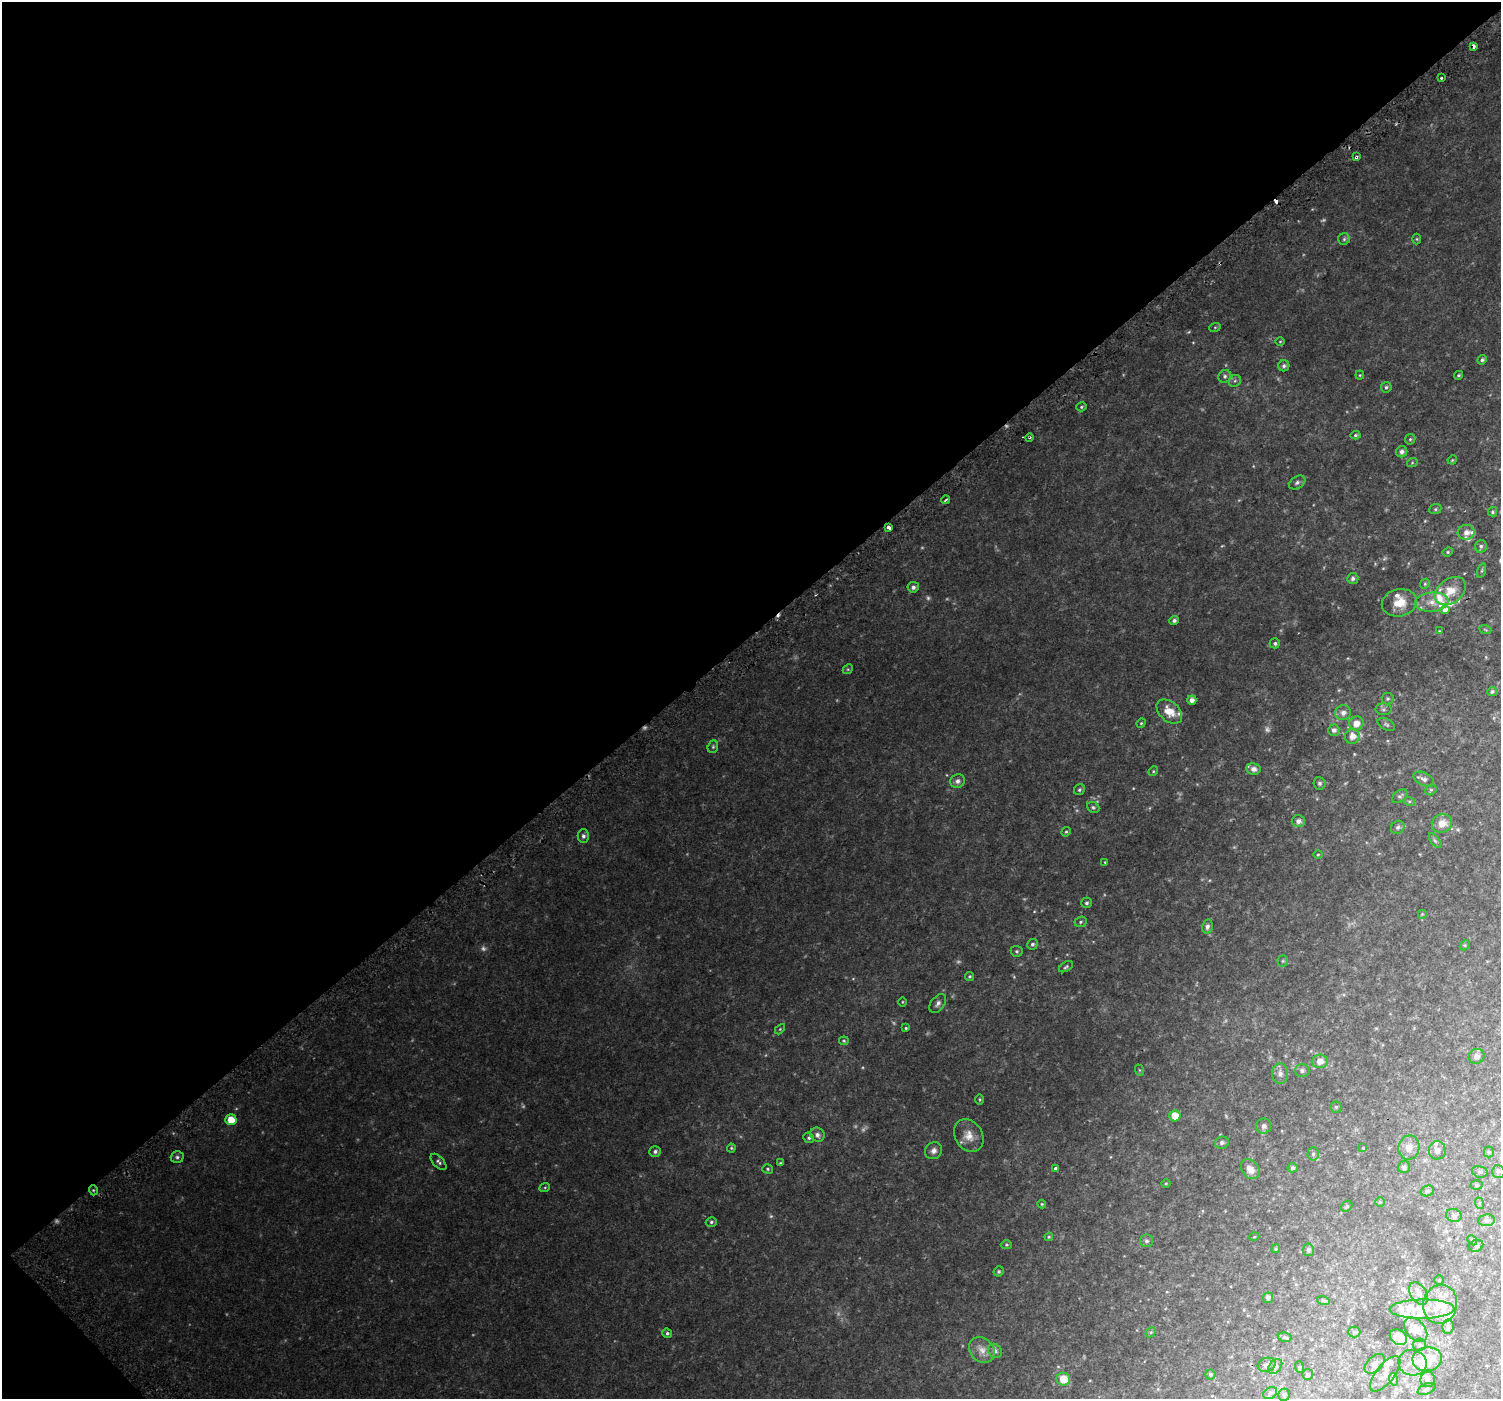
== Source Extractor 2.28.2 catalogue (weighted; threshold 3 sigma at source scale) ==
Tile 5 of 4 x 4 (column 1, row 2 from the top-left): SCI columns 50-1548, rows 3072-4468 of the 6107 x 6073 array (HDU 1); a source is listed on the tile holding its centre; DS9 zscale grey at full resolution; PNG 1503 x 1401 px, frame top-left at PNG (2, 2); each listed source drawn as its Kron ellipse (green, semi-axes under 4 px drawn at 4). Shown black and unused: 46% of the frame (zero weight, under 2 of 3 exposures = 3% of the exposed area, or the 3 px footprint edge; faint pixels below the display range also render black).
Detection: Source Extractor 2.28.2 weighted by HDU 2 'WHT'; one run over the whole footprint, this tile lists its part. Background 0.0548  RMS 0.0081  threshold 0.0365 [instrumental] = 3 sigma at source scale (4.5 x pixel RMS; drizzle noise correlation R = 1.50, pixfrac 1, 0.0396/0.0396 arcsec/px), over >= 5 px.
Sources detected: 211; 19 too faint to see at this stretch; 2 cosmic-ray / hot-pixel residue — neither listed nor drawn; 19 inside a brighter listed object's ellipse — not listed separately; the other 171 listed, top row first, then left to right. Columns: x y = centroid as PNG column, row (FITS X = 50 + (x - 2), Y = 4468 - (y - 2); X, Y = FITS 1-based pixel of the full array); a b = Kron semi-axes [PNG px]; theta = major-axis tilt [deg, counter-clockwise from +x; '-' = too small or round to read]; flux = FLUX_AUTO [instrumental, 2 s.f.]
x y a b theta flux
1474 46 3 3 - 4.3
1441 77 3 3 - 7.2
1356 157 4 3 - 2.9
1344 239 6 6 - 1.5
1417 239 5 3 - 0.73
1215 327 6 3 19 0.84
1280 341 5 3 - 0.69
1482 360 5 4 - 1.6
1284 366 5 5 - 1.8
1360 375 4 4 - 0.8
1459 375 5 4 - 1.1
1225 376 6 6 - 1.8
1235 381 6 5 - 1.6
1386 387 5 5 - 1.3
1081 407 5 4 - 1
1355 435 5 4 - 1.1
1029 437 4 3 - 0.96
1410 439 6 5 - 1.2
1402 452 6 5 - 2.5
1452 460 5 4 - 0.75
1412 463 5 3 - 0.77
1297 483 9 6 34 2.2
946 500 4 3 - 1.5
1435 509 6 5 - 1.2
1492 512 5 4 - 1.2
889 527 4 3 - 4.6
1466 532 8 7 - 4.7
1481 546 6 6 - 1.7
1448 552 5 4 - 0.98
1482 571 7 3 71 1.1
1353 578 5 5 - 2.2
1425 584 5 4 - 1.1
913 587 5 5 - 2.4
1450 591 17 12 37 13
1432 602 17 9 4 9.1
1399 603 18 13 12 14
1445 610 5 3 - 12
1174 620 4 4 - 2.2
1485 629 6 3 -20 0.89
1439 631 3 3 - 0.56
1275 643 5 5 - 1.6
848 669 5 4 - 0.95
1492 692 5 4 - 1.5
1388 699 6 6 - 1.4
1192 700 4 4 - 3.7
1383 709 8 6 0 1.7
1169 711 15 9 -41 11
1343 713 8 7 - 3.8
1141 723 5 4 - 0.84
1356 723 7 7 - 6.4
1386 724 9 5 -29 1.5
1334 730 6 5 - 3.1
1352 736 7 7 - 6.6
713 747 6 5 - 1.3
1253 769 7 6 - 3.2
1153 771 5 4 - 0.84
1424 779 11 6 -26 3
957 781 7 6 - 3.2
1320 783 6 6 - 1.5
1079 790 6 5 - 1.4
1431 790 6 5 - 1
1400 796 9 5 39 1.8
1409 801 6 4 -18 1
1093 807 6 5 - 1.4
1298 821 6 6 - 3.2
1442 824 10 9 - 8.3
1398 827 7 6 - 2
1066 832 5 4 - 0.97
583 836 6 5 - 2.2
1435 841 8 4 -54 1.5
1318 855 4 3 - 0.7
1105 862 4 3 - 0.62
1086 903 5 5 - 1.3
1422 914 5 5 - 0.75
1081 922 6 5 - 1.2
1207 926 7 5 78 2.3
1032 944 5 5 - 1.8
1465 945 6 4 45 0.96
1017 951 6 5 - 1.3
1283 961 5 5 - 1
1066 967 8 4 31 1.3
969 976 4 4 - 1
902 1002 4 3 - 0.61
938 1003 11 6 53 2.9
906 1028 4 4 - 0.99
780 1029 6 4 45 0.86
844 1041 5 4 - 0.97
1477 1056 8 7 - 2.9
1320 1061 8 7 - 5.9
1139 1070 6 3 -70 0.83
1302 1071 7 6 - 2.2
1280 1074 10 8 -90 4.1
980 1099 5 3 - 0.78
1336 1107 5 5 - 1.1
1175 1116 5 5 - 10
231 1120 5 5 - 12
1264 1126 8 7 - 2.5
817 1135 7 6 - 3
969 1136 17 13 -59 9.4
809 1138 5 5 - 1.3
1222 1143 7 6 - 1.9
1409 1147 12 10 79 6.3
731 1148 4 4 - 0.79
1363 1148 4 4 - 0.68
1437 1150 9 8 - 3.8
655 1151 6 5 - 1.9
934 1151 9 8 - 3.4
1489 1152 5 5 - 1
1313 1154 7 5 88 1.5
177 1157 6 5 - 1.8
439 1162 10 5 -46 1.9
780 1163 4 3 - 0.81
1404 1167 6 6 - 1.9
1293 1168 5 4 - 1.8
768 1169 5 4 - 1.1
1055 1169 3 3 - 4.6
1250 1169 11 8 -51 5.8
1498 1171 6 6 - 1.8
1480 1172 8 5 -14 1.5
1166 1183 4 3 - 0.63
1477 1185 6 5 - 1.1
545 1187 5 3 - 0.77
93 1190 5 3 - 0.86
1427 1191 7 5 16 1.7
1380 1202 5 5 - 0.87
1479 1203 6 4 -73 0.93
1042 1204 4 4 - 0.82
1347 1206 6 4 43 1.2
1454 1215 8 6 -16 2.5
1486 1220 8 5 7 2.2
711 1222 6 4 17 1.5
1049 1237 4 4 - 0.76
1254 1237 5 3 - 0.6
1472 1240 5 4 - 1
1147 1241 6 6 - 1.8
1006 1245 5 4 - 0.91
1476 1246 7 5 26 1.5
1276 1249 5 4 - 1
1308 1250 6 5 - 1.8
999 1271 5 5 - 1.3
1439 1280 5 5 - 0.85
1418 1293 12 8 -58 4.7
1268 1298 5 5 - 2.3
1323 1300 6 4 -16 0.97
1440 1304 20 17 78 24
1422 1309 32 9 1 15
1448 1327 7 5 83 2
1416 1330 14 9 -49 7.6
1151 1332 6 4 43 0.97
1354 1332 6 5 - 1.4
667 1333 5 4 - 1.4
1285 1337 7 4 -11 1.5
1398 1337 9 7 -35 8.2
1419 1345 6 6 - 1.6
982 1350 14 11 -45 6.8
995 1351 7 6 - 3.1
1427 1359 15 12 7 20
1413 1363 14 13 - 8.2
1375 1364 12 7 45 3.4
1267 1365 9 7 17 2.7
1275 1367 8 5 49 2.1
1299 1367 6 4 -71 0.8
1308 1374 6 5 - 1.4
1385 1374 21 9 52 5.9
1210 1375 5 5 - 1.3
1063 1379 7 6 - 13
1393 1379 6 4 -72 1.1
1428 1379 7 7 - 2.4
1427 1389 9 5 25 1.7
1270 1393 7 5 35 1.8
1284 1395 6 5 - 1.7
Overlapping masked pixels (flux is a lower limit): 3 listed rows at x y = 1474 46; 1356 157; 1029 437